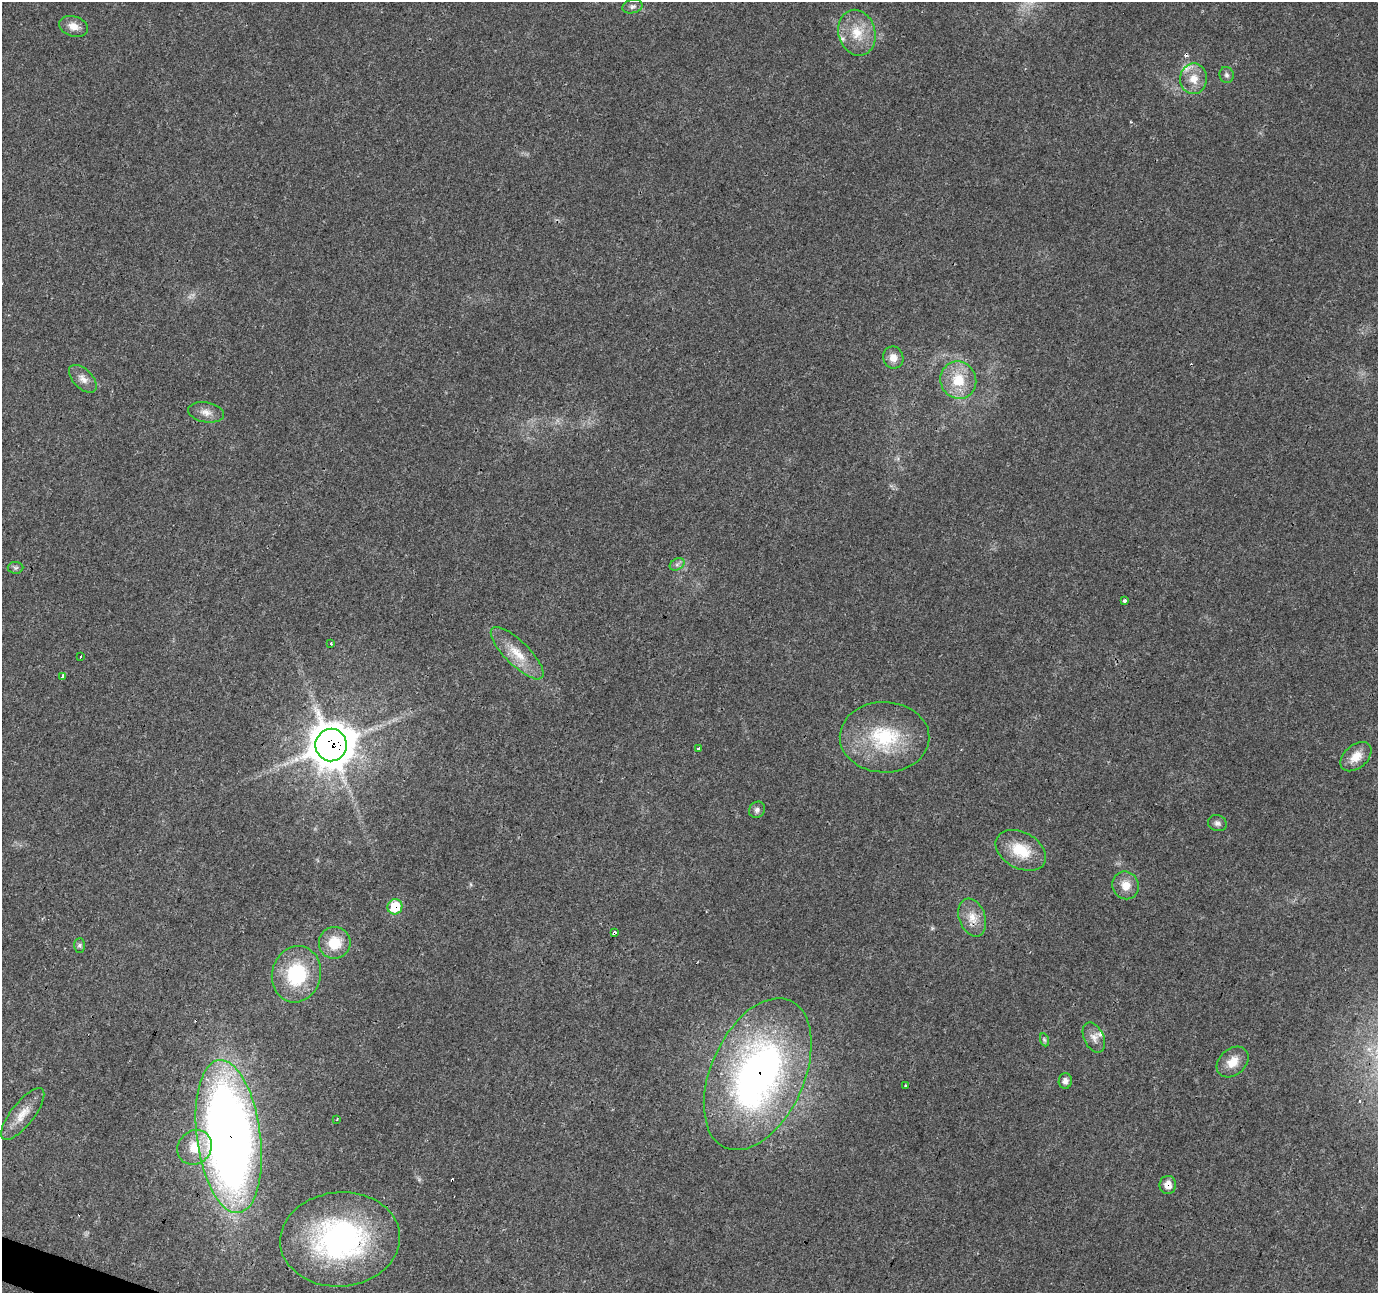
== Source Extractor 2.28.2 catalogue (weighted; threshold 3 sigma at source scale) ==
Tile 7 of 4 x 4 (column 3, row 2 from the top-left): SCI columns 2755-4130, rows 2792-4082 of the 5511 x 5649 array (HDU 1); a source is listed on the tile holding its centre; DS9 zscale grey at full resolution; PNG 1380 x 1295 px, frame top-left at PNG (2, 2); each listed source drawn as its Kron ellipse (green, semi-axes under 4 px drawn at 4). Shown black and unused: <1% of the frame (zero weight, under 3 of 4 exposures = <1% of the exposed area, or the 3 px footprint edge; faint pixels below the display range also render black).
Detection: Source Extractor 2.28.2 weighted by HDU 2 'WHT'; one run over the whole footprint, this tile lists its part. Background 0.0285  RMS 0.0034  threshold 0.0154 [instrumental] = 3 sigma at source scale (4.5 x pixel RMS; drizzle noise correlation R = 1.50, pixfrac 1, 0.0396/0.0396 arcsec/px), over >= 5 px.
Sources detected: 50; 5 cosmic-ray / hot-pixel residue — neither listed nor drawn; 3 inside a brighter listed object's ellipse — not listed separately; the other 42 listed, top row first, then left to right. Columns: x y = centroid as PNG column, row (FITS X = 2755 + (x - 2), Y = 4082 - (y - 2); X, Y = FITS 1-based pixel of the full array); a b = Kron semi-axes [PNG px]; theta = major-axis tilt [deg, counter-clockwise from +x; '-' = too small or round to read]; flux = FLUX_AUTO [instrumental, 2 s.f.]
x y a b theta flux
632 6 10 6 13 1.2
73 26 15 10 -18 3.1
857 33 23 18 -74 9.1
1227 75 8 7 - 0.98
1193 79 15 13 88 5
893 358 11 10 - 2.8
83 379 17 9 -45 2.8
958 380 19 17 -62 10
206 412 18 10 -10 2.8
677 564 8 5 30 1.1
16 568 8 6 1 0.76
1125 601 3 3 - 1.6
331 643 3 3 - 1.9
517 653 35 12 -45 8.1
81 656 2 2 - 0.33
62 676 4 3 - 4.6
885 737 45 35 -1 27
331 745 16 15 - 810
698 748 4 3 - 0.62
1356 757 18 11 40 4.9
757 810 8 7 - 1.3
1217 823 9 8 - 1.3
1021 850 27 18 -28 11
1126 885 14 13 - 4.3
395 907 8 7 - 13
972 918 20 13 -71 5.1
614 932 3 3 - 14
335 943 16 16 - 8.9
79 945 7 5 88 0.73
296 974 28 24 75 24
1094 1038 16 9 -64 2.8
1045 1040 7 4 -70 0.62
1233 1062 18 13 42 5
758 1074 80 46 66 150
1065 1081 8 6 81 1.5
906 1085 3 3 - 1.1
23 1114 32 11 52 5.9
337 1119 3 2 - 0.28
229 1136 77 32 -83 380
195 1147 18 16 44 8
1168 1185 9 8 - 2.9
340 1239 60 47 5 78
Overlapping masked pixels (flux is a lower limit): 7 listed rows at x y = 331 745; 395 907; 614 932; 758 1074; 229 1136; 1168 1185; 340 1239